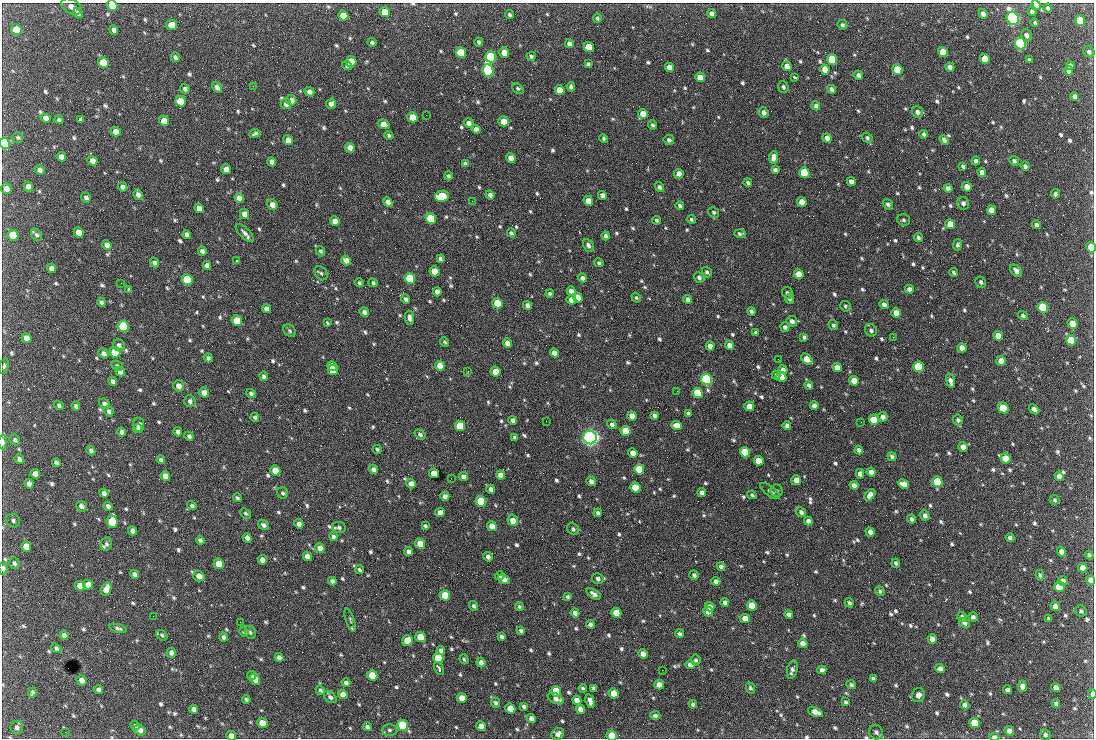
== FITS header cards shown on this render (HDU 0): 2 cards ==
NAXIS1  =                 1092 /fastest changing axis
NAXIS2  =                  736 /next to fastest changing axis

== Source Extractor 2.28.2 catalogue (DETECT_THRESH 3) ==
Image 1092 x 736 px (HDU 0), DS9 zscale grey, 1 PNG px = 1 image px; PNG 1096 x 740 px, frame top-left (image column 1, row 736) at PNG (2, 3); each listed source drawn as its Kron ellipse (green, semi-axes under 4 px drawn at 4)
Background 1880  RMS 40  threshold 120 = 3 sigma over >= 5 px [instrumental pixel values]
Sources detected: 854; of the 854, the 500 brightest by FLUX_AUTO listed and drawn (354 fainter detections omitted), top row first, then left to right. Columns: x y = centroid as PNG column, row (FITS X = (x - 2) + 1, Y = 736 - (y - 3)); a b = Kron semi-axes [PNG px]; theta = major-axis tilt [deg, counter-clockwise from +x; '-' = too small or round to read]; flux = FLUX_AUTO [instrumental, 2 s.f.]
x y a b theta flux
112 5 5 5 - 7.1e+04
1036 5 5 4 - 9.8e+03
71 7 11 7 -28 1.4e+04
1048 8 4 4 - 5.6e+03
385 12 5 5 - 5.1e+04
1032 12 5 4 - 8.4e+03
78 13 5 4 - 1.1e+04
711 14 5 4 - 1.1e+04
983 14 5 4 - 1.3e+04
510 15 5 4 - 5.2e+03
343 16 5 5 - 5.4e+04
597 18 4 4 - 4.7e+03
1013 18 7 6 - 1.1e+06
1080 21 5 5 - 1.5e+05
1035 23 4 4 - 4.9e+03
172 25 5 5 - 4.7e+04
842 25 5 4 - 5.9e+03
16 30 5 5 - 7.4e+04
114 30 4 4 - 1.0e+04
1026 35 6 5 - 1.0e+04
479 42 4 4 - 5.7e+03
372 43 4 4 - 5.6e+03
569 43 5 4 - 9.2e+03
1020 44 6 5 - 7.3e+05
589 47 5 5 - 5.8e+04
943 52 5 4 - 5.5e+04
1089 52 6 5 - 7.8e+03
461 53 5 5 - 1.6e+05
504 53 5 4 - 3.7e+04
531 56 5 4 - 4.9e+03
175 57 5 4 - 6.8e+03
491 57 5 5 - 2.7e+05
832 59 5 5 - 1.9e+05
985 59 5 4 - 5.6e+04
1029 60 4 3 - 5.9e+03
351 61 5 5 - 4.6e+04
103 63 5 5 - 7.6e+04
588 64 4 3 - 4.9e+03
347 66 5 4 - 5.4e+03
787 66 5 4 - 2.0e+04
1070 66 4 4 - 1.1e+04
669 67 5 4 - 1.6e+04
950 67 4 4 - 1.0e+04
897 69 5 5 - 8.9e+04
488 70 6 5 - 5.5e+05
825 70 5 4 - 2.6e+04
1069 71 5 4 - 9.1e+03
858 75 5 4 - 1.0e+04
700 77 5 4 - 3.1e+04
795 77 4 3 - 7.4e+03
253 86 2 2 - 1.9e+04
217 87 6 4 -56 1.0e+04
571 87 4 4 - 9.1e+03
783 87 6 5 - 5.7e+03
518 88 6 4 -41 5.1e+03
185 89 5 4 - 7.9e+03
831 89 4 4 - 1.0e+04
560 90 5 4 - 4.0e+04
309 92 5 4 - 1.2e+04
1075 97 5 4 - 1.2e+04
291 100 5 5 - 2.0e+04
180 101 5 5 - 6.2e+04
286 104 5 5 - 1.3e+04
331 104 5 5 - 1.3e+04
816 106 4 4 - 8.7e+03
764 112 6 5 - 1.0e+04
917 112 6 5 - 9.5e+03
643 114 5 4 - 3.0e+04
426 115 2 2 - 6.0e+03
412 117 5 5 - 4.9e+04
46 118 5 4 - 1.4e+04
59 120 4 4 - 5.8e+03
80 120 3 3 - 1.3e+04
164 121 5 5 - 3.9e+04
503 121 5 5 - 3.4e+04
469 123 5 4 - 1.1e+04
384 124 6 4 -19 2.8e+04
652 125 4 4 - 6.1e+03
476 129 4 4 - 1.1e+04
116 132 5 4 - 2.1e+04
255 133 5 3 - 5.2e+03
924 134 4 3 - 6.2e+03
389 135 5 4 - 5.1e+03
18 137 5 5 - 4.7e+03
604 138 5 4 - 5.0e+03
827 138 5 4 - 1.7e+04
867 138 5 4 - 5.4e+03
288 140 5 4 - 2.6e+04
669 140 5 5 - 6.9e+03
944 140 5 4 - 9.0e+03
4 143 6 5 - 2.6e+05
350 148 5 4 - 2.2e+04
61 157 5 4 - 1.6e+04
773 157 6 4 84 1.6e+04
511 158 5 4 - 2.8e+04
92 161 5 4 - 1.7e+04
976 161 4 4 - 9.5e+03
1014 161 5 4 - 7.5e+03
272 162 5 4 - 1.2e+04
465 163 4 3 - 5.5e+03
963 166 4 3 - 6.4e+03
1025 166 5 4 - 7.0e+03
226 169 5 4 - 2.0e+04
40 170 5 4 - 1.1e+04
775 170 4 4 - 7.8e+03
982 172 5 4 - 1.3e+04
804 173 5 5 - 1.4e+05
679 174 5 4 - 1.8e+04
448 176 4 4 - 5.4e+03
851 182 5 4 - 1.4e+04
748 183 4 3 - 5.4e+03
28 187 5 4 - 1.9e+04
122 187 5 4 - 1.0e+04
659 187 5 4 - 7.7e+03
967 187 5 4 - 2.5e+04
948 188 4 4 - 1.1e+04
6 189 5 5 - 2.1e+04
1055 194 5 4 - 7.0e+03
138 195 5 4 - 1.1e+04
490 195 4 4 - 1.0e+04
602 195 5 4 - 1.0e+04
442 196 7 5 3 1.6e+05
86 197 5 4 - 8.2e+03
239 198 5 4 - 1.8e+04
472 201 2 2 - 5.9e+03
588 201 5 4 - 3.2e+04
388 202 5 4 - 1.2e+04
802 202 5 4 - 3.2e+04
963 203 6 6 - 9.2e+03
888 204 5 4 - 7.3e+03
272 205 5 5 - 1.8e+04
680 206 4 3 - 6.0e+03
199 208 5 4 - 1.6e+04
991 210 5 4 - 2.6e+04
714 212 6 5 - 5.6e+03
245 214 5 4 - 2.1e+04
431 218 5 5 - 1.4e+05
691 219 4 4 - 4.7e+03
657 220 4 3 - 5.2e+03
903 220 6 5 - 5.3e+03
335 221 5 4 - 2.4e+04
950 224 5 5 - 5.5e+04
1036 225 4 4 - 7.5e+03
79 232 5 4 - 3.2e+04
245 233 11 5 -45 1.1e+04
511 233 4 4 - 5.5e+03
187 234 5 4 - 9.4e+03
740 234 6 4 -3 5.6e+03
13 235 5 5 - 9.7e+04
37 235 6 5 - 6.1e+03
606 236 4 4 - 7.6e+03
918 237 5 4 - 5.4e+03
107 245 5 4 - 1.8e+04
588 245 6 5 - 9.0e+03
958 245 5 4 - 5.6e+03
1091 247 5 4 - 7.4e+04
202 251 4 4 - 9.4e+03
320 251 5 4 - 5.8e+03
440 259 4 3 - 6.5e+03
346 260 5 4 - 2.1e+04
236 261 3 2 - 1.2e+05
155 263 5 4 - 9.6e+03
599 263 5 4 - 5.7e+03
207 265 4 4 - 1.2e+04
52 268 5 4 - 1.6e+04
435 271 5 5 - 5.4e+04
1016 271 7 5 -48 1.5e+04
707 272 5 4 - 6.6e+03
953 272 4 3 - 5.1e+03
321 273 8 5 -55 6.1e+03
799 274 5 4 - 3.9e+04
699 277 6 4 -49 8.7e+03
410 278 5 5 - 2.5e+05
582 278 4 4 - 8.9e+03
187 279 5 5 - 2.0e+05
981 282 6 5 - 6.9e+03
121 283 2 2 - 8.5e+03
359 283 4 4 - 5.1e+03
373 283 5 4 - 5.3e+03
909 289 4 4 - 9.7e+03
129 290 4 3 - 5.3e+03
571 291 4 4 - 1.5e+04
437 292 4 4 - 1.1e+04
550 293 4 3 - 5.8e+03
787 293 6 5 - 6.2e+03
636 297 5 4 - 4.7e+03
578 298 5 4 - 2.7e+04
405 299 5 4 - 7.5e+03
688 299 4 4 - 9.3e+03
789 299 5 4 - 6.3e+03
571 300 5 4 - 2.4e+04
101 302 4 4 - 7.8e+03
497 303 5 5 - 8.2e+04
884 304 5 4 - 1.0e+04
527 305 5 4 - 9.0e+03
845 306 5 5 - 5.5e+03
266 308 5 4 - 1.2e+04
1043 308 5 5 - 2.5e+05
751 311 4 3 - 6.6e+03
364 312 5 4 - 8.9e+03
896 313 5 4 - 2.6e+04
1023 316 5 4 - 5.4e+03
409 318 7 4 -86 1.1e+04
237 321 5 5 - 8.5e+04
792 321 5 5 - 1.1e+04
327 323 3 3 - 5.0e+03
1072 324 5 5 - 4.1e+04
833 325 5 4 - 6.1e+03
123 326 5 5 - 3.0e+05
785 327 5 4 - 7.8e+03
871 330 6 5 - 8.1e+03
289 331 7 5 -47 5.6e+03
756 332 4 3 - 5.3e+03
998 336 5 4 - 3.3e+04
804 337 4 3 - 6.1e+03
893 337 2 2 - 1.5e+04
26 338 5 4 - 2.5e+04
1071 340 5 5 - 9.1e+04
445 342 5 4 - 4.9e+03
507 343 5 4 - 1.7e+04
119 345 6 5 - 8.8e+03
730 345 5 4 - 1.5e+04
710 346 4 4 - 1.5e+04
962 348 5 4 - 2.3e+04
115 352 5 5 - 1.1e+05
103 353 5 4 - 1.1e+04
554 353 5 4 - 1.8e+04
208 358 5 4 - 5.6e+03
778 359 2 2 - 1.1e+04
807 359 6 4 -39 3.4e+04
1001 361 5 4 - 3.4e+04
4 366 8 4 75 5.2e+03
117 366 6 4 -27 5.1e+03
332 366 5 4 - 6.5e+04
440 366 5 4 - 3.7e+04
919 367 5 5 - 2.6e+05
837 368 5 4 - 2.3e+04
333 370 5 4 - 7.9e+04
783 370 4 4 - 1.4e+04
120 371 5 4 - 1.4e+04
468 371 3 2 - 6.1e+03
495 372 5 4 - 4.4e+04
776 375 4 3 - 5.9e+03
264 376 5 4 - 6.7e+03
781 377 5 4 - 2.6e+04
706 379 5 5 - 6.3e+05
113 381 5 4 - 9.7e+03
854 381 5 4 - 3.2e+04
950 381 7 4 -76 1.1e+04
809 385 4 4 - 7.3e+03
178 386 5 5 - 1.6e+04
677 391 2 2 - 5.8e+03
204 393 5 4 - 2.0e+04
251 393 5 4 - 7.6e+03
698 393 5 5 - 1.6e+05
190 401 6 5 - 8.2e+03
104 404 6 5 - 9.1e+03
59 405 5 4 - 6.3e+03
814 405 4 4 - 1.1e+04
76 406 4 4 - 7.5e+03
749 406 5 4 - 3.6e+04
1003 408 6 5 - 9.5e+04
1034 409 6 4 -41 1.1e+04
109 411 5 4 - 8.2e+03
688 413 3 3 - 5.3e+03
654 415 4 4 - 7.5e+03
632 416 5 4 - 2.3e+04
255 417 4 4 - 6.4e+03
883 417 5 4 - 1.2e+04
513 420 4 4 - 1.0e+04
874 420 5 5 - 9.2e+04
958 420 5 5 - 7.7e+03
546 421 2 2 - 6.6e+03
861 422 2 2 - 7.2e+03
612 424 5 4 - 8.9e+03
139 425 7 5 -80 1.4e+04
460 426 5 5 - 1.3e+05
677 426 5 4 - 3.1e+04
787 426 4 4 - 9.4e+03
138 429 4 4 - 6.6e+03
626 431 5 5 - 1.0e+05
121 432 4 4 - 1.0e+04
178 432 4 4 - 1.1e+04
420 434 6 4 -37 7.0e+03
189 436 5 4 - 7.2e+03
590 437 7 6 - 1.5e+06
515 438 4 4 - 8.2e+03
15 440 6 5 - 6.8e+03
3 442 7 3 -88 1.2e+04
963 447 5 4 - 2.1e+04
377 449 4 3 - 5.1e+03
859 450 4 4 - 9.0e+03
91 451 5 4 - 9.3e+03
745 452 5 5 - 1.5e+05
633 453 5 4 - 2.7e+04
892 457 5 3 - 6.7e+03
19 459 5 4 - 7.4e+03
1005 459 5 5 - 4.3e+04
161 460 4 4 - 8.8e+03
759 461 5 4 - 3.6e+04
56 463 4 3 - 7.6e+03
373 469 5 4 - 1.0e+04
639 469 5 5 - 1.2e+05
275 470 5 5 - 4.3e+04
871 472 4 4 - 1.6e+04
434 473 5 4 - 4.9e+04
35 474 5 4 - 2.0e+04
860 474 5 4 - 1.3e+04
500 475 5 4 - 1.9e+04
165 476 5 4 - 2.4e+04
463 476 5 4 - 1.2e+04
1059 476 4 4 - 1.4e+04
451 478 2 2 - 5.0e+03
796 480 5 4 - 3.0e+04
591 481 5 4 - 1.1e+04
937 482 5 5 - 1.5e+05
29 484 5 4 - 1.1e+04
411 484 5 4 - 1.8e+04
904 484 6 4 -28 2.4e+04
854 485 4 4 - 1.3e+04
635 488 5 5 - 9.1e+04
491 489 4 4 - 9.5e+03
770 491 12 5 -36 8.2e+03
777 491 6 6 - 5.9e+03
104 493 5 4 - 1.0e+04
283 493 6 5 - 5.7e+03
702 493 4 4 - 1.1e+04
752 495 5 3 - 4.7e+03
870 495 6 4 52 1.6e+04
445 496 4 4 - 1.3e+04
237 498 4 3 - 4.8e+03
1055 500 5 5 - 4.9e+03
481 501 5 5 - 1.7e+05
81 506 5 5 - 9.7e+03
108 506 5 4 - 9.4e+03
192 506 5 4 - 5.5e+03
801 512 5 4 - 7.7e+03
245 513 6 4 -44 4.7e+03
440 513 5 4 - 1.6e+04
598 513 4 4 - 7.1e+03
925 515 5 4 - 1.0e+04
911 519 4 3 - 7.0e+03
13 521 7 6 - 8.0e+03
513 521 5 5 - 3.0e+04
808 521 4 4 - 9.5e+03
112 522 6 5 - 1.6e+05
299 524 4 4 - 1.2e+04
264 525 6 4 -36 8.4e+03
425 526 4 3 - 4.8e+03
492 526 5 4 - 3.0e+04
339 528 7 5 -8 7.7e+03
573 529 6 5 - 7.2e+03
133 531 5 4 - 1.4e+04
870 532 5 4 - 1.3e+04
333 537 4 4 - 7.6e+03
247 538 5 4 - 1.2e+04
1010 538 4 4 - 7.7e+03
200 540 4 3 - 6.4e+03
106 544 7 5 80 6.6e+03
420 544 5 4 - 4.7e+04
26 546 5 5 - 4.2e+04
320 548 5 4 - 2.0e+04
409 552 5 4 - 1.2e+04
1062 552 5 4 - 1.7e+04
1089 555 4 3 - 5.2e+03
307 556 5 4 - 1.6e+04
488 557 5 4 - 8.6e+03
262 560 5 4 - 1.7e+04
14 563 6 5 - 6.4e+03
896 563 4 4 - 6.1e+03
219 564 5 5 - 8.3e+04
721 567 4 4 - 9.6e+03
3 568 6 4 -85 9.6e+03
1083 568 5 4 - 2.2e+04
359 570 4 3 - 5.4e+03
134 574 5 4 - 9.6e+03
694 575 5 4 - 7.4e+03
1040 575 5 3 - 5.0e+03
199 576 6 5 - 2.3e+04
500 576 5 3 - 4.7e+03
504 579 6 4 -24 1.2e+04
598 579 6 5 - 8.3e+03
1091 580 5 4 - 1.8e+04
332 581 4 4 - 9.5e+03
716 581 4 4 - 1.2e+04
1063 581 5 4 - 1.0e+04
88 585 5 5 - 2.4e+04
80 586 5 4 - 2.6e+04
1059 587 5 5 - 1.2e+05
106 589 7 5 70 2.9e+04
880 591 5 4 - 5.8e+03
594 594 8 4 -32 9.8e+03
445 595 5 5 - 1.2e+05
567 597 4 3 - 4.7e+03
725 602 4 4 - 9.6e+03
849 603 5 4 - 6.2e+03
474 606 5 4 - 6.4e+03
752 606 5 5 - 6.3e+04
1055 606 5 4 - 2.4e+04
519 607 4 4 - 4.8e+03
710 607 5 4 - 1.8e+04
708 611 5 5 - 2.1e+04
1081 611 6 5 - 5.1e+03
575 613 4 4 - 1.3e+04
616 613 5 5 - 7.5e+04
789 614 4 4 - 1.1e+04
153 616 2 2 - 9.9e+03
962 617 5 4 - 6.7e+03
973 617 5 4 - 9.0e+03
745 618 5 4 - 2.3e+04
1049 618 4 3 - 5.6e+03
350 620 12 4 -72 6.0e+03
240 622 2 2 - 4.8e+03
965 623 6 4 -33 7.2e+03
590 624 4 4 - 8.9e+03
118 628 9 4 -14 6.9e+03
521 630 4 3 - 5.6e+03
244 632 5 3 - 5.9e+03
250 632 6 5 - 5.4e+03
680 634 4 3 - 6.7e+03
64 635 5 4 - 1.3e+04
162 635 6 4 -36 5.3e+03
223 637 4 4 - 8.2e+03
420 637 5 5 - 5.8e+04
502 637 4 4 - 7.1e+03
932 639 5 4 - 1.9e+04
407 640 5 5 - 5.3e+04
803 643 5 4 - 1.9e+04
56 648 6 4 -33 5.7e+03
441 651 4 4 - 9.9e+03
171 653 5 4 - 9.3e+03
643 654 5 4 - 1.8e+04
279 657 4 4 - 9.8e+03
438 658 5 5 - 9.5e+04
464 659 5 4 - 4.8e+03
696 660 5 5 - 5.5e+03
481 662 5 4 - 1.2e+04
690 665 5 4 - 1.2e+04
439 668 7 3 -62 1.0e+04
792 669 9 5 77 9.4e+03
940 669 5 4 - 1.3e+04
662 670 2 2 - 6.0e+03
822 670 4 4 - 1.2e+04
252 675 4 4 - 5.2e+03
372 675 5 5 - 8.4e+04
255 679 6 4 -54 2.1e+04
873 679 4 4 - 6.9e+03
81 680 5 4 - 1.5e+04
346 683 4 3 - 8.4e+03
659 685 5 4 - 2.3e+04
851 685 5 4 - 6.2e+03
1022 686 6 4 87 1.1e+04
1056 687 5 4 - 1.5e+04
583 688 4 3 - 4.7e+03
593 688 4 3 - 5.4e+03
750 688 5 4 - 5.4e+03
99 690 4 4 - 9.3e+03
320 690 5 4 - 5.5e+03
1008 690 4 4 - 9.6e+03
556 691 5 5 - 1.1e+05
32 693 5 3 - 5.4e+03
614 693 5 5 - 5.7e+04
343 694 5 4 - 1.8e+04
1092 694 5 3 - 1.5e+04
918 695 7 6 - 1.2e+04
330 697 7 5 -43 8.7e+03
462 698 5 4 - 2.9e+04
246 699 4 3 - 5.4e+03
556 699 8 5 -25 1.3e+04
577 700 5 4 - 2.0e+04
590 701 7 4 -74 1.5e+04
845 702 4 3 - 5.1e+03
495 703 5 4 - 6.2e+03
1056 703 4 3 - 6.8e+03
693 704 4 3 - 7.0e+03
965 705 4 4 - 1.2e+04
524 706 4 3 - 5.8e+03
510 708 5 4 - 4.2e+04
193 709 5 4 - 1.3e+04
581 709 5 4 - 2.1e+04
815 712 8 4 -24 2.3e+04
655 716 5 4 - 6.1e+03
531 718 4 4 - 1.3e+04
262 723 5 5 - 3.8e+04
974 723 5 5 - 7.5e+04
402 725 5 5 - 3.0e+05
135 726 5 4 - 6.4e+03
481 726 5 4 - 2.0e+04
17 727 6 6 - 8.9e+03
367 727 4 4 - 7.7e+03
140 730 6 5 - 1.5e+04
389 730 7 5 -2 6.7e+03
1009 731 5 4 - 1.6e+04
65 732 2 2 - 9.9e+03
876 732 8 6 -52 9.2e+03
558 734 6 5 - 1.3e+04
1045 735 5 5 - 6.7e+03
231 736 5 4 - 2.8e+04
612 736 5 5 - 8.5e+04
994 737 5 4 - 8.9e+03
At the frame edge (FLAGS 8, measured only in part): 12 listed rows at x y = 112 5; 1036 5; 4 143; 1091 247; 3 442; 3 568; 1091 580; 1092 694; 17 727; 231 736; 612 736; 994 737
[354 fainter detections neither listed nor drawn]